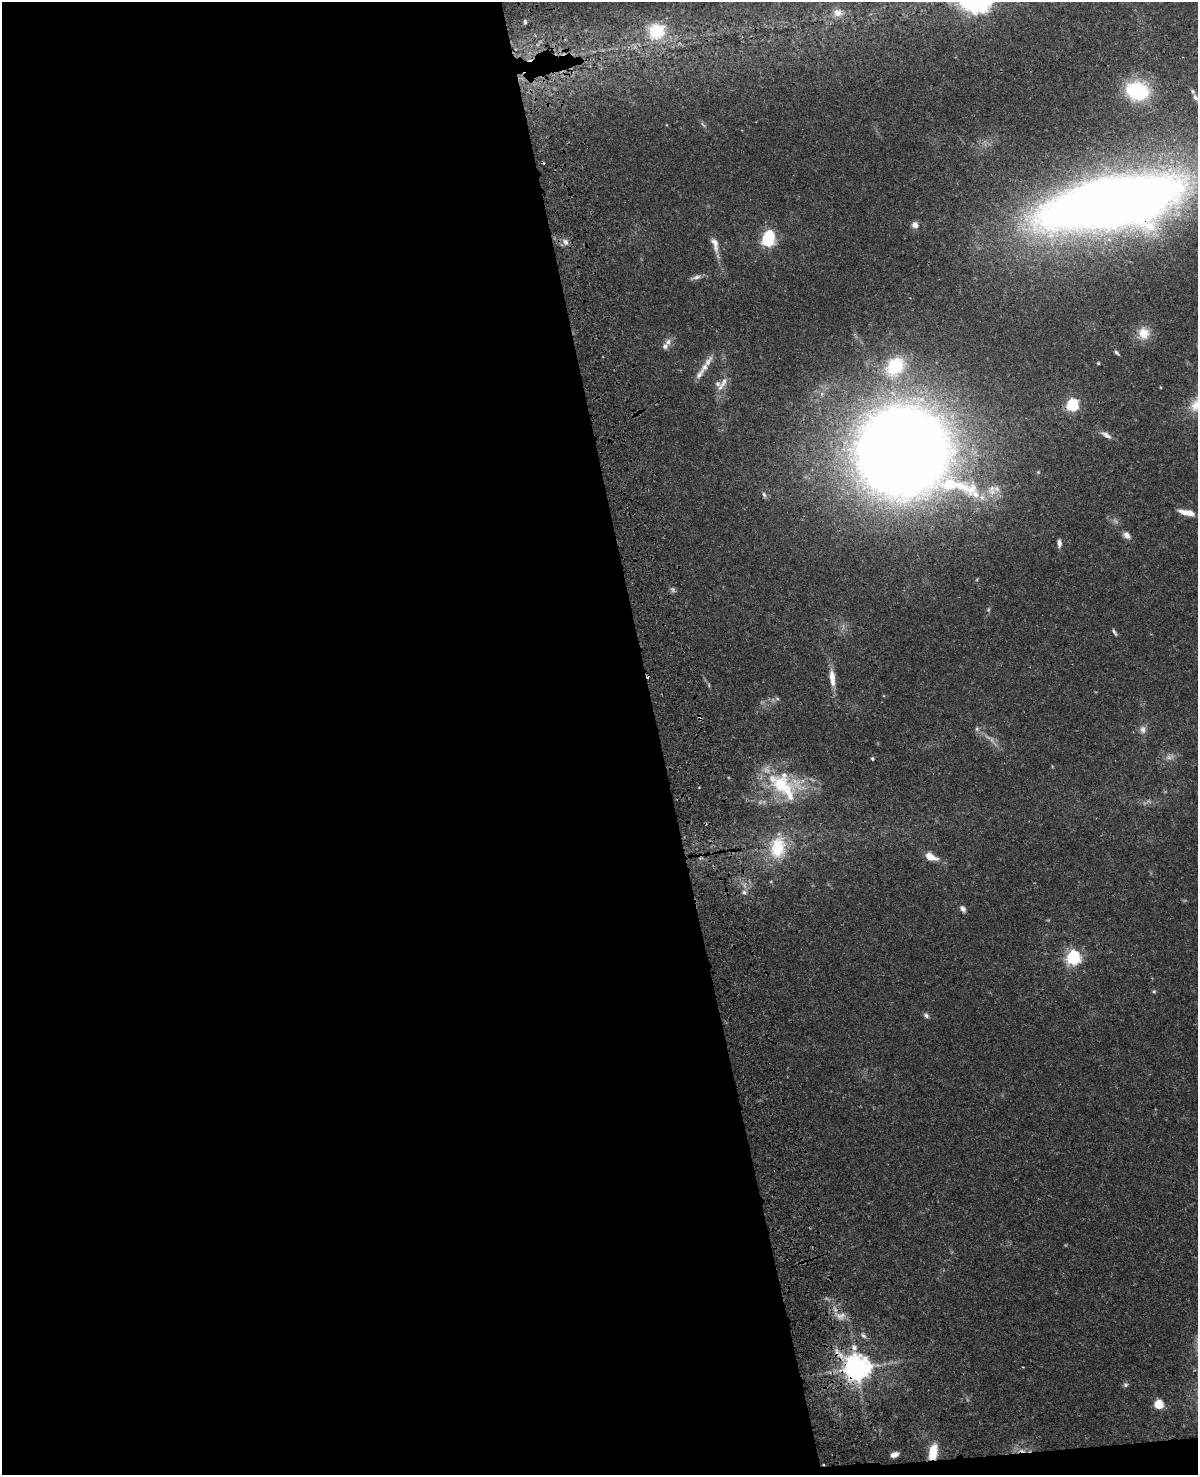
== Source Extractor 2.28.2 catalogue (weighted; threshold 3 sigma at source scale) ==
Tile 9 of 4 x 3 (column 1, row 3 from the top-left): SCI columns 119-1314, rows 276-1748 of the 5019 x 4863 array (HDU 1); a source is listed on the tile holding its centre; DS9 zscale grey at full resolution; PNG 1200 x 1477 px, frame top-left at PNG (2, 2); no overlay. Shown black and unused: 56% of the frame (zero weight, under 3 of 4 exposures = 6% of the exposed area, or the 3 px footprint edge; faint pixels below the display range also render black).
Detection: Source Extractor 2.28.2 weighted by HDU 2 'WHT'; one run over the whole footprint, this tile lists its part. Background 0.0238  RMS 0.0024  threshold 0.011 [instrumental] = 3 sigma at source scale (4.5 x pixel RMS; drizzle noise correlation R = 1.50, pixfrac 1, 0.05/0.05 arcsec/px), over >= 5 px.
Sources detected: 66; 7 too faint to see at this stretch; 1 inside a brighter object's white glare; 3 cosmic-ray / hot-pixel residue — not listed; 8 inside a brighter listed object's ellipse — not listed separately; the other 47 listed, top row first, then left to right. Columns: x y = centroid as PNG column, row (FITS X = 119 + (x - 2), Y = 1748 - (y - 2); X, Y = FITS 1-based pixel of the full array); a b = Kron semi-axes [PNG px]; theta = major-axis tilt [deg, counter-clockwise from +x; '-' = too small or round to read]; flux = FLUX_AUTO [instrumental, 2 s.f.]
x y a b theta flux
838 13 17 13 1 3.2
525 22 6 4 -90 0.37
656 31 25 22 18 13
1137 91 19 15 -15 21
1195 97 9 6 -58 0.78
1110 203 84 32 11 620
915 225 8 7 - 1.3
768 240 6 5 - 44
565 242 9 7 -57 1.2
715 244 23 8 -75 2.4
696 277 15 5 19 1
1144 333 17 15 77 3.9
668 342 10 8 83 1.3
1117 353 8 4 -45 0.45
708 362 20 8 59 2.1
1098 363 4 3 - 0.25
895 367 27 21 51 12
724 382 19 8 53 2.1
1160 387 4 3 - 0.16
1072 405 5 5 - 40
1196 405 21 15 58 4.2
1106 435 17 6 -32 1.4
902 451 63 61 32 610
956 486 66 16 -14 23
764 495 9 4 -71 0.55
1187 512 19 6 -13 2.8
1127 535 9 7 -38 1.4
1059 543 10 5 -89 1
1114 632 10 4 -63 0.51
832 678 24 7 -83 2.9
977 729 6 5 - 0.46
1143 729 11 9 -86 1.3
872 758 4 3 - 0.36
783 786 50 29 -28 20
778 847 32 21 79 11
930 857 11 6 -24 3.7
744 892 6 6 - 0.59
963 909 7 5 -58 0.96
1073 958 6 6 - 66
1154 991 5 4 - 0.35
926 1015 7 6 - 0.63
863 1335 10 6 -33 0.74
857 1368 9 9 - 290
1125 1385 6 6 - 0.51
1158 1404 5 5 - 13
933 1452 15 8 79 6
894 1455 8 5 21 1.4
Overlapping masked pixels (flux is a lower limit): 3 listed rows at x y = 1110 203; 857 1368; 933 1452
Isophote crosses this tile's border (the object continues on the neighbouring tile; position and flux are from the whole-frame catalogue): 1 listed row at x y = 1196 405